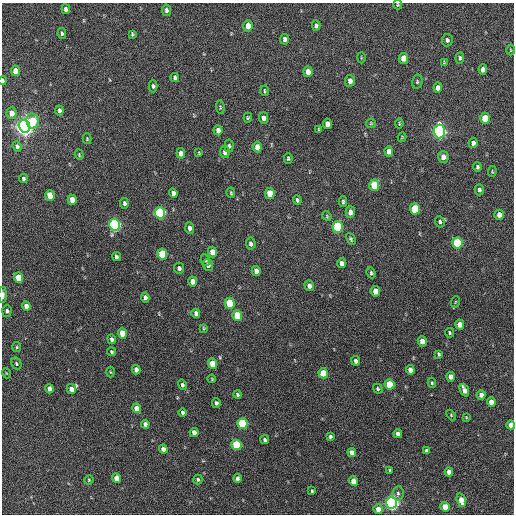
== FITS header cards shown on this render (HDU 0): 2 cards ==
NAXIS1  =                  512 / Axis length
NAXIS2  =                  512 / Axis length

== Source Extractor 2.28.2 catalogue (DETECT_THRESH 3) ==
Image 512 x 512 px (HDU 0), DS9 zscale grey, 1 PNG px = 1 image px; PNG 516 x 516 px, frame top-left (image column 1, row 512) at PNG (2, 3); each listed source drawn as its Kron ellipse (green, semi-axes under 4 px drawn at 4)
Background 533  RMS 15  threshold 45.2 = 3 sigma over >= 5 px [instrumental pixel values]
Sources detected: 155; all 155 listed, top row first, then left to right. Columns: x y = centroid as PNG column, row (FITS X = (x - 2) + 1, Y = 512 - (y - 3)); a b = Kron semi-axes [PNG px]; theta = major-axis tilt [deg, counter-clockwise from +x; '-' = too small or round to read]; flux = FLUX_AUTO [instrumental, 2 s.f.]
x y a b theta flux
398 5 5 3 - 960
66 9 5 4 - 3400
166 10 6 4 -80 3000
316 25 5 4 - 2100
248 26 5 4 - 11000
62 33 5 4 - 1800
132 34 4 3 - 1300
285 39 5 4 - 3400
447 40 6 5 - 2500
511 50 5 3 - 880
361 58 6 3 -90 860
403 58 5 4 - 14000
460 58 6 4 86 2100
444 62 3 3 - 900
483 69 5 4 - 6100
15 71 5 4 - 11000
308 72 5 4 - 9500
175 78 4 4 - 2400
3 81 4 2 - 2200
350 81 6 4 85 4600
417 82 7 5 77 1900
153 86 6 4 -88 2100
438 88 5 4 - 5600
265 91 5 3 - 1200
220 107 7 3 -83 1300
59 110 5 3 - 2700
12 113 6 5 - 7200
248 118 5 3 - 1100
263 118 5 4 - 5400
485 118 5 5 - 23000
33 121 8 6 -79 21000
371 123 5 5 - 1200
327 124 5 4 - 6900
399 124 5 3 - 1000
24 126 6 5 - 800000
319 129 4 3 - 1000
218 130 5 4 - 4200
439 131 7 5 -89 290000
402 137 5 3 - 830
87 139 5 4 - 1000
473 143 5 4 - 3400
17 146 5 4 - 2000
229 146 6 4 85 1700
257 147 5 4 - 9100
389 151 5 4 - 6500
225 152 6 5 - 4400
181 153 5 4 - 7500
199 153 3 3 - 1100
79 155 5 4 - 1000
443 157 6 5 - 5700
288 158 5 3 - 1500
477 167 4 3 - 1900
492 172 5 4 - 1100
23 179 4 3 - 2400
374 185 6 5 - 32000
479 190 5 4 - 3300
173 193 5 4 - 4200
231 193 5 3 - 1300
270 193 5 5 - 19000
50 195 5 4 - 21000
72 200 5 4 - 10000
297 200 5 3 - 1700
343 202 5 3 - 1500
124 203 5 4 - 2400
415 209 5 5 - 49000
350 212 6 4 89 5700
160 213 6 5 - 130000
499 215 5 4 - 6900
327 216 5 4 - 1100
440 222 6 4 -71 2000
114 225 6 5 - 220000
338 227 6 5 - 87000
190 228 5 4 - 4600
351 239 6 4 -63 1700
457 243 5 5 - 72000
251 244 6 5 - 2600
212 252 5 4 - 11000
162 254 5 5 - 36000
116 257 5 4 - 2600
205 260 6 4 -79 1500
341 263 5 4 - 5500
208 265 6 5 - 2700
179 268 5 5 - 2700
256 271 5 4 - 6300
371 273 5 4 - 1800
18 278 5 4 - 19000
193 281 5 4 - 9200
309 286 5 4 - 4500
375 291 5 5 - 9600
3 295 8 4 90 3700
145 298 5 4 - 4100
455 302 6 3 71 960
230 303 5 5 - 39000
26 306 5 4 - 5600
7 311 6 4 88 2000
196 313 4 4 - 3100
237 315 5 5 - 27000
460 325 5 4 - 9200
204 328 4 3 - 930
122 333 5 4 - 18000
449 333 5 4 - 1300
112 339 5 4 - 2800
422 341 5 4 - 8400
17 347 5 4 - 1300
112 352 4 4 - 1600
439 354 4 3 - 1500
356 361 5 4 - 3500
16 363 6 4 -62 1800
213 364 5 4 - 19000
136 370 5 4 - 5700
410 370 5 4 - 6500
110 372 5 3 - 900
6 373 5 3 - 750
323 373 5 5 - 27000
451 377 5 4 - 6900
212 379 4 3 - 900
432 383 5 4 - 1300
390 384 5 5 - 39000
182 385 5 4 - 2100
50 389 5 4 - 6800
71 389 5 4 - 7400
378 389 5 4 - 1400
464 390 7 4 -66 6900
238 395 4 3 - 1600
481 395 5 4 - 4900
491 402 5 4 - 11000
216 403 5 4 - 2200
137 408 5 4 - 11000
183 413 4 3 - 2400
451 415 6 4 -47 1100
466 417 3 2 - 800
145 424 4 4 - 4100
242 424 5 5 - 80000
511 425 4 4 - 7800
194 432 4 4 - 6100
398 434 4 4 - 3800
330 436 4 4 - 1700
265 440 4 4 - 2300
236 445 5 5 - 59000
163 449 4 4 - 5200
426 451 4 3 - 1600
352 453 5 4 - 7300
390 470 4 3 - 1300
449 472 4 4 - 8100
116 478 5 4 - 10000
237 478 4 3 - 2500
198 479 5 4 - 1800
89 480 5 4 - 1200
353 481 5 4 - 12000
312 491 4 3 - 1200
398 493 7 5 80 2400
461 500 7 4 -73 12000
392 503 5 5 - 330000
445 507 5 4 - 18000
378 509 5 4 - 9200
At the frame edge (FLAGS 8, measured only in part): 4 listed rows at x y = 398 5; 3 81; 3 295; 511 425